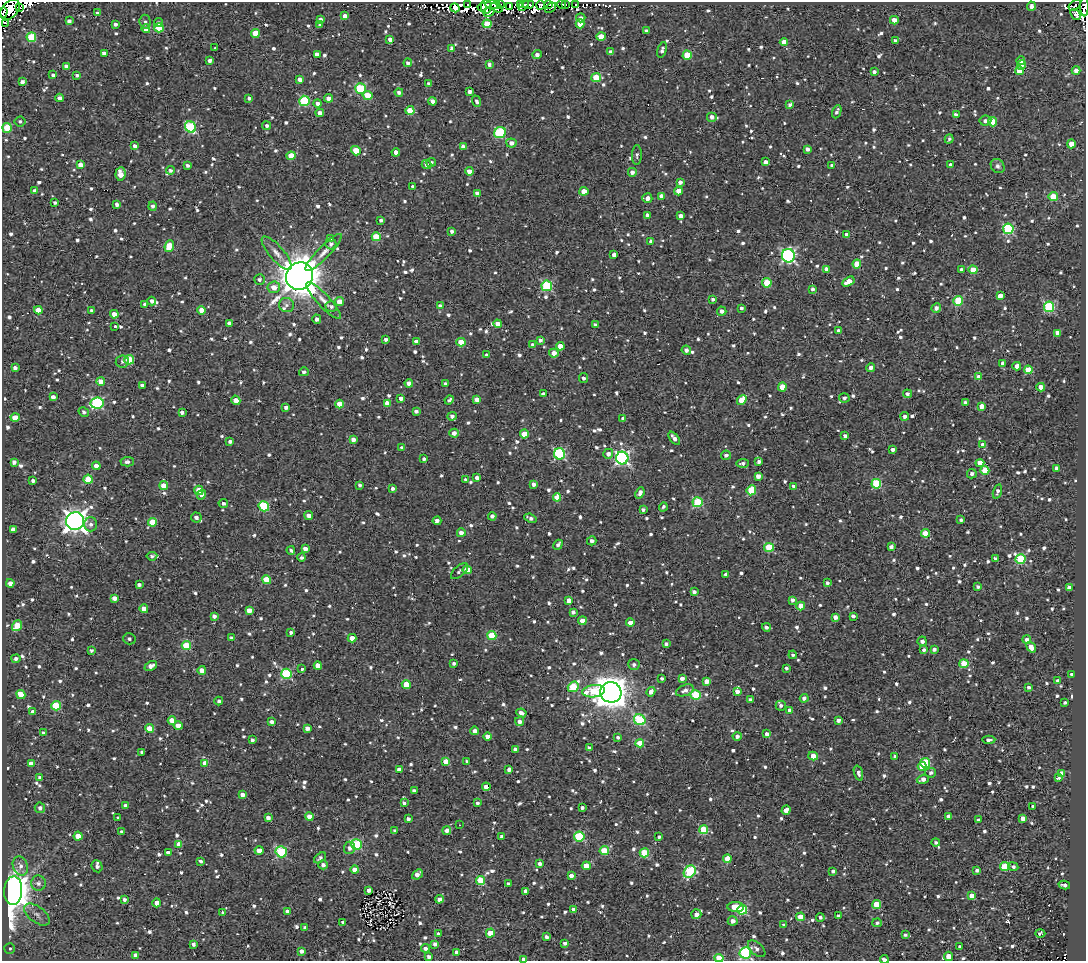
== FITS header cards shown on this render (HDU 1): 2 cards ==
NAXIS1  =                 1084
NAXIS2  =                  959

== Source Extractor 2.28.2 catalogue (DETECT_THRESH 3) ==
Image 1084 x 959 px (HDU 1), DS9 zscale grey, 1 PNG px = 1 image px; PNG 1088 x 963 px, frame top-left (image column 1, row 959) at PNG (2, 2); each listed source drawn as its Kron ellipse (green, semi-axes under 4 px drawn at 4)
Background 2.92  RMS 4.9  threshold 14.6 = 3 sigma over >= 5 px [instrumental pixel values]
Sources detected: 1284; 8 with non-positive FLUX_AUTO (blend fragments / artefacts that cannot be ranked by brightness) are neither listed nor drawn; of the other 1276, the 500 brightest by FLUX_AUTO listed and drawn (776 fainter detections omitted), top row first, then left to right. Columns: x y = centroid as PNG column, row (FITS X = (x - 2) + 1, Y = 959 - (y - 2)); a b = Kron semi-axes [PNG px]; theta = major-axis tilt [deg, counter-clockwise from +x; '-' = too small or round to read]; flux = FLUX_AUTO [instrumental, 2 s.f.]
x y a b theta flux
493 4 7 4 0 6300
500 4 3 2 - 3600
520 4 3 3 - 7200
549 4 3 3 - 13000
562 4 4 3 - 1200
565 4 3 3 - 3100
575 4 3 2 - 1000
468 5 3 2 - 3400
524 5 7 4 55 14000
528 5 6 4 3 10000
540 5 5 2 - 1300
1075 5 7 3 35 3200
510 6 3 2 - 1200
1031 6 4 4 - 1500
19 7 3 2 - 850
482 7 4 3 - 800
486 7 7 5 84 7700
1084 7 10 3 89 800
455 8 5 4 - 11000
497 8 6 4 -29 4500
551 8 6 3 39 2200
10 10 11 8 50 46000
3 12 5 2 - 1300
489 12 6 4 30 3100
98 13 3 3 - 830
1075 14 6 4 -49 1600
345 16 4 4 - 2200
581 18 5 4 - 1100
321 19 4 3 - 1000
894 20 4 4 - 3200
69 21 4 4 - 1200
145 22 7 5 -86 830
5 23 3 3 - 5400
159 23 4 4 - 950
115 24 3 3 - 1100
320 24 4 3 - 890
487 24 4 4 - 10000
580 24 4 4 - 3500
159 28 5 4 - 10000
146 29 4 4 - 2500
646 31 4 4 - 1200
255 33 4 4 - 6800
31 37 5 4 - 14000
601 37 4 4 - 6700
390 39 4 3 - 2200
895 41 4 3 - 1300
784 42 4 4 - 4600
215 48 3 3 - 780
452 48 4 3 - 1900
662 50 8 4 73 1000
610 52 4 4 - 1300
104 53 4 4 - 1700
317 54 4 4 - 1800
537 55 4 4 - 1600
687 55 4 4 - 9800
1021 60 4 4 - 2200
210 61 4 3 - 1200
408 63 4 4 - 1000
489 64 4 3 - 930
1021 65 5 4 - 1500
66 66 4 4 - 1700
1020 71 4 4 - 6600
1076 71 4 4 - 2300
874 72 4 3 - 990
53 75 4 3 - 930
77 75 4 3 - 820
596 78 5 4 - 11000
300 79 4 4 - 1700
22 82 4 4 - 1300
429 84 4 3 - 1000
360 88 5 5 - 21000
399 92 4 4 - 1200
470 92 3 3 - 1100
368 95 5 4 - 6800
59 98 4 3 - 1800
249 98 4 3 - 1000
329 98 4 4 - 2700
304 101 5 5 - 21000
432 101 4 4 - 1600
476 101 6 4 -68 900
318 103 4 4 - 1400
790 105 4 3 - 930
410 110 4 4 - 10000
837 112 7 3 68 1000
320 113 4 4 - 1700
956 115 4 4 - 1600
712 117 5 5 - 1500
20 121 5 5 - 800
985 121 6 5 - 1300
992 122 4 4 - 11000
267 126 4 4 - 940
190 127 6 5 - 25000
7 128 5 4 - 12000
500 133 6 5 - 27000
949 139 5 3 - 850
511 143 5 4 - 1900
1071 144 4 4 - 3300
135 146 4 3 - 1700
463 147 4 4 - 1800
807 149 4 3 - 1300
356 151 5 4 - 6600
396 152 4 4 - 1800
637 155 10 5 89 930
291 156 4 4 - 5100
431 162 5 4 - 1200
766 162 4 4 - 1900
80 165 4 4 - 2500
187 165 3 3 - 890
427 165 5 4 - 1300
832 165 4 3 - 830
951 165 4 3 - 1800
998 166 8 6 -48 1100
170 170 4 4 - 820
469 171 4 4 - 2800
632 172 4 4 - 1500
120 174 7 5 85 4900
680 182 4 3 - 1400
413 187 4 3 - 1100
34 191 4 4 - 1000
584 191 4 4 - 3800
678 191 4 4 - 4400
477 193 4 4 - 2000
661 196 4 4 - 2700
1053 197 4 4 - 10000
647 198 5 5 - 1900
55 202 4 3 - 880
117 204 4 4 - 1300
153 206 4 4 - 1000
647 215 4 3 - 1300
681 216 4 4 - 1800
381 220 4 3 - 810
1008 229 5 5 - 32000
452 231 4 3 - 1000
847 235 4 4 - 1900
376 237 4 4 - 11000
330 239 4 4 - 1600
651 241 4 3 - 1300
331 244 5 5 - 1100
169 246 6 4 68 7500
324 252 25 6 46 2700
277 253 21 7 -49 3000
614 255 4 4 - 1700
788 256 7 6 - 63000
857 264 4 4 - 6000
827 269 4 4 - 2800
961 270 4 3 - 1100
973 270 4 4 - 7500
299 276 14 13 - 870000
259 279 5 5 - 1000
848 281 7 4 31 4700
767 283 5 4 - 10000
547 286 5 5 - 25000
274 287 6 6 - 3500
813 289 3 3 - 930
1000 296 4 4 - 2700
713 299 4 3 - 1000
152 301 4 4 - 1400
324 301 24 6 -47 3000
958 301 5 4 - 16000
339 302 4 4 - 3500
145 304 3 3 - 890
286 305 7 7 - 1300
331 306 6 5 - 790
440 306 4 4 - 1800
1049 307 5 5 - 32000
741 308 3 3 - 850
936 308 5 4 - 1500
38 310 4 4 - 6200
202 310 4 4 - 4300
92 311 4 3 - 1000
722 311 4 4 - 1500
114 314 4 4 - 2500
317 319 5 4 - 1200
229 323 4 4 - 1600
498 324 4 4 - 2600
595 325 4 3 - 780
115 326 3 3 - 1100
838 330 3 3 - 850
1057 333 4 4 - 3600
386 340 3 3 - 970
540 340 4 4 - 1200
417 341 4 4 - 2800
461 342 4 4 - 5800
532 344 4 4 - 780
560 346 4 4 - 3400
686 350 4 4 - 1300
554 353 5 4 - 2500
487 355 4 3 - 1000
129 360 5 5 - 12000
122 362 6 6 - 840
1003 363 4 4 - 1700
1017 366 4 4 - 2200
15 368 4 3 - 1300
871 368 4 4 - 1400
1028 370 4 4 - 7400
304 372 5 4 - 920
978 377 4 4 - 2800
583 378 5 4 - 1000
101 381 4 4 - 4300
409 383 4 4 - 2300
445 384 3 3 - 940
142 385 4 3 - 1200
782 387 4 4 - 7200
1041 387 4 4 - 4200
543 394 4 4 - 1500
907 394 4 4 - 1200
53 397 4 4 - 1800
401 398 4 3 - 1700
844 398 5 4 - 970
236 400 5 4 - 3300
449 400 5 3 - 840
477 400 4 4 - 3500
742 400 5 4 - 6100
965 402 3 3 - 980
97 403 6 5 - 39000
387 403 4 4 - 3300
339 404 4 4 - 4000
981 406 4 4 - 2900
286 407 4 4 - 1300
416 411 4 3 - 1000
84 412 5 4 - 840
182 412 4 3 - 1300
452 416 4 4 - 1300
905 416 4 4 - 1300
15 418 4 4 - 4700
623 419 4 3 - 1300
454 433 4 4 - 1700
524 434 4 4 - 5300
845 436 4 4 - 1100
674 438 7 4 -52 1800
353 440 4 4 - 2000
230 441 4 3 - 990
983 445 4 4 - 3100
402 448 3 3 - 1100
893 450 4 3 - 1300
559 454 6 5 - 36000
608 454 5 5 - 1600
726 455 5 4 - 1000
622 458 6 6 - 78000
424 459 4 3 - 970
759 461 3 3 - 1100
14 462 4 4 - 1500
127 462 6 4 2 1100
742 463 6 4 3 1100
980 463 4 4 - 3600
96 466 4 4 - 2400
1056 468 4 4 - 1200
985 470 4 4 - 9200
972 474 5 4 - 1200
758 476 4 4 - 2200
477 478 4 4 - 1800
88 479 4 4 - 8300
466 480 4 3 - 1300
33 481 3 3 - 1100
534 484 4 3 - 1400
876 484 5 5 - 20000
360 485 3 3 - 790
164 486 4 4 - 4100
793 486 3 3 - 1000
392 489 4 4 - 1100
199 490 5 4 - 6700
751 490 5 4 - 13000
997 491 7 4 74 1100
640 493 6 3 66 1400
201 495 5 4 - 1300
557 497 4 4 - 4200
698 502 5 5 - 20000
223 503 5 4 - 1000
264 506 5 5 - 21000
663 507 5 3 - 850
643 510 3 3 - 850
309 516 4 4 - 2100
492 516 4 4 - 1200
196 517 5 5 - 1500
530 518 6 3 -23 1100
961 520 4 4 - 820
75 521 9 8 - 260000
437 521 4 4 - 1400
152 522 4 4 - 7700
91 524 7 6 - 1300
13 529 4 4 - 2400
461 533 4 4 - 1900
925 533 4 4 - 7400
592 541 5 4 - 1300
558 545 5 4 - 1300
769 547 5 4 - 15000
891 547 4 4 - 1500
305 549 4 4 - 2300
291 550 4 3 - 810
152 556 5 4 - 810
302 557 4 4 - 820
995 558 3 3 - 850
1021 559 5 5 - 22000
467 570 4 4 - 6800
459 571 10 5 43 1000
726 575 4 3 - 1300
266 580 4 4 - 8300
10 583 4 4 - 2100
827 583 4 3 - 980
139 585 3 3 - 960
978 586 4 3 - 780
1069 587 4 4 - 2300
694 592 4 4 - 1400
114 598 4 4 - 2400
569 600 4 4 - 2400
792 600 4 4 - 1300
801 606 4 4 - 4900
144 609 4 4 - 2600
249 610 4 4 - 2700
573 612 4 4 - 1000
214 616 4 4 - 1300
853 616 4 4 - 1100
835 617 4 4 - 2000
582 621 4 4 - 4000
630 623 4 4 - 2800
17 626 6 4 53 9500
766 627 4 4 - 1100
291 632 4 3 - 960
492 635 4 4 - 10000
232 638 3 3 - 970
352 638 4 4 - 3300
129 639 6 5 - 1000
1027 640 4 4 - 1600
922 641 4 4 - 1500
666 644 4 3 - 990
186 646 5 4 - 13000
1031 647 6 4 -53 3000
934 649 4 3 - 1100
91 650 3 3 - 830
924 650 4 3 - 1100
793 655 4 3 - 840
16 659 4 4 - 1000
454 663 4 4 - 890
964 664 4 4 - 12000
634 665 5 5 - 1000
151 666 7 4 26 2300
318 666 4 4 - 3600
786 668 3 3 - 790
302 669 3 3 - 1100
202 670 4 4 - 2700
286 674 5 5 - 30000
1072 674 3 3 - 1000
662 678 3 3 - 900
682 678 4 3 - 1600
707 681 4 4 - 3100
1058 681 4 4 - 1400
406 684 4 4 - 8300
573 687 6 5 - 16000
1028 687 3 3 - 870
685 690 9 5 21 1800
594 691 11 6 8 13000
737 691 4 4 - 1900
611 692 10 10 - 620000
651 692 5 4 - 2300
21 694 5 4 - 4900
696 695 5 5 - 19000
804 698 4 4 - 1400
750 700 4 4 - 1100
219 701 4 4 - 820
1065 703 3 3 - 800
56 706 5 4 - 13000
781 706 5 5 - 1200
790 710 4 4 - 2300
33 712 4 3 - 1700
521 713 5 3 - 1600
172 720 4 4 - 3600
640 720 6 5 - 23000
838 720 4 3 - 1500
272 722 4 3 - 1400
520 722 4 4 - 1500
178 726 4 4 - 3300
150 728 4 4 - 6100
307 728 4 4 - 1800
475 731 4 4 - 2000
43 733 4 3 - 840
767 734 4 4 - 2400
737 736 4 4 - 1300
487 737 4 4 - 3100
618 737 4 4 - 850
252 740 4 3 - 930
989 740 6 3 3 1500
640 743 4 4 - 5500
589 748 4 4 - 850
515 749 4 4 - 1700
142 752 4 3 - 900
813 756 5 4 - 5800
895 756 4 3 - 880
467 761 3 3 - 810
446 762 4 4 - 5500
205 763 4 4 - 3400
925 763 5 5 - 19000
31 764 4 4 - 2600
922 766 4 4 - 4500
399 769 4 4 - 2000
509 770 4 4 - 1600
858 773 8 4 -72 1200
931 773 5 5 - 1000
1061 773 4 4 - 3200
40 777 4 3 - 780
1059 778 4 2 - 5000
923 779 6 4 16 2000
486 787 4 4 - 3000
414 791 4 4 - 1200
242 795 4 4 - 1600
404 803 4 3 - 910
477 803 4 4 - 820
125 805 3 3 - 1000
1033 806 3 3 - 820
40 808 5 5 - 1300
582 808 3 3 - 1000
786 810 5 4 - 2500
948 816 4 3 - 1100
309 817 4 4 - 3600
118 818 3 3 - 4900
268 818 4 4 - 2000
1023 818 4 4 - 2300
408 819 3 3 - 980
978 820 4 3 - 780
459 825 3 2 - 1200
447 830 4 4 - 1900
703 830 4 4 - 14000
395 831 4 3 - 900
122 832 4 4 - 970
78 836 4 4 - 4200
502 836 3 3 - 1000
579 836 5 5 - 23000
659 837 4 3 - 800
936 843 4 4 - 950
179 844 4 4 - 3100
356 844 5 5 - 25000
350 848 6 5 - 1300
259 851 4 4 - 3000
604 851 4 4 - 11000
281 852 5 5 - 26000
168 853 4 3 - 1300
644 853 4 4 - 15000
320 858 7 4 40 910
727 859 4 4 - 6400
201 861 3 3 - 840
540 864 4 4 - 1400
323 865 4 4 - 1200
20 866 10 7 -67 1900
97 866 6 5 - 1200
586 866 4 4 - 5000
1005 866 5 4 - 12000
1013 867 5 4 - 910
355 870 4 4 - 3200
977 870 4 3 - 1000
833 871 4 3 - 960
690 872 7 5 51 24000
417 874 6 4 41 2000
571 876 4 3 - 2100
480 880 4 4 - 13000
38 883 7 7 - 1400
508 884 3 3 - 840
1064 885 6 3 -13 1200
369 890 4 3 - 1400
13 891 14 9 86 570000
526 891 4 3 - 1300
972 896 4 4 - 4100
125 899 4 3 - 1100
439 899 4 4 - 1600
157 903 4 4 - 3100
877 905 4 4 - 8700
736 907 8 5 -3 6200
574 909 4 4 - 2000
742 910 5 5 - 23000
287 911 4 3 - 980
223 913 4 4 - 850
37 914 15 8 -37 2100
696 914 5 5 - 2300
838 916 3 3 - 870
800 917 4 4 - 6900
820 917 4 4 - 870
733 921 5 4 - 2000
343 922 3 3 - 1000
877 923 5 4 - 800
784 925 4 3 - 790
305 927 4 3 - 890
490 933 4 4 - 6300
1040 933 5 4 - 1000
439 934 4 4 - 1400
905 935 4 3 - 820
546 937 4 3 - 1000
565 943 4 3 - 1100
193 944 4 4 - 1100
435 944 4 3 - 1400
960 947 4 3 - 1100
10 948 5 5 - 800
425 948 4 4 - 1300
757 949 10 6 -42 1300
301 951 4 3 - 1500
457 952 4 4 - 1700
745 953 6 5 - 40000
136 955 4 4 - 1900
948 956 5 4 - 3900
429 957 4 4 - 1200
719 958 4 4 - 8900
524 959 4 3 - 1800
884 959 4 3 - 1400
At the frame edge (FLAGS 8, measured only in part): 6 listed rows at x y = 1084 7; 3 12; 7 128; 719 958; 524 959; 884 959
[776 fainter detections neither listed nor drawn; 8 non-positive-flux detections neither listed nor drawn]